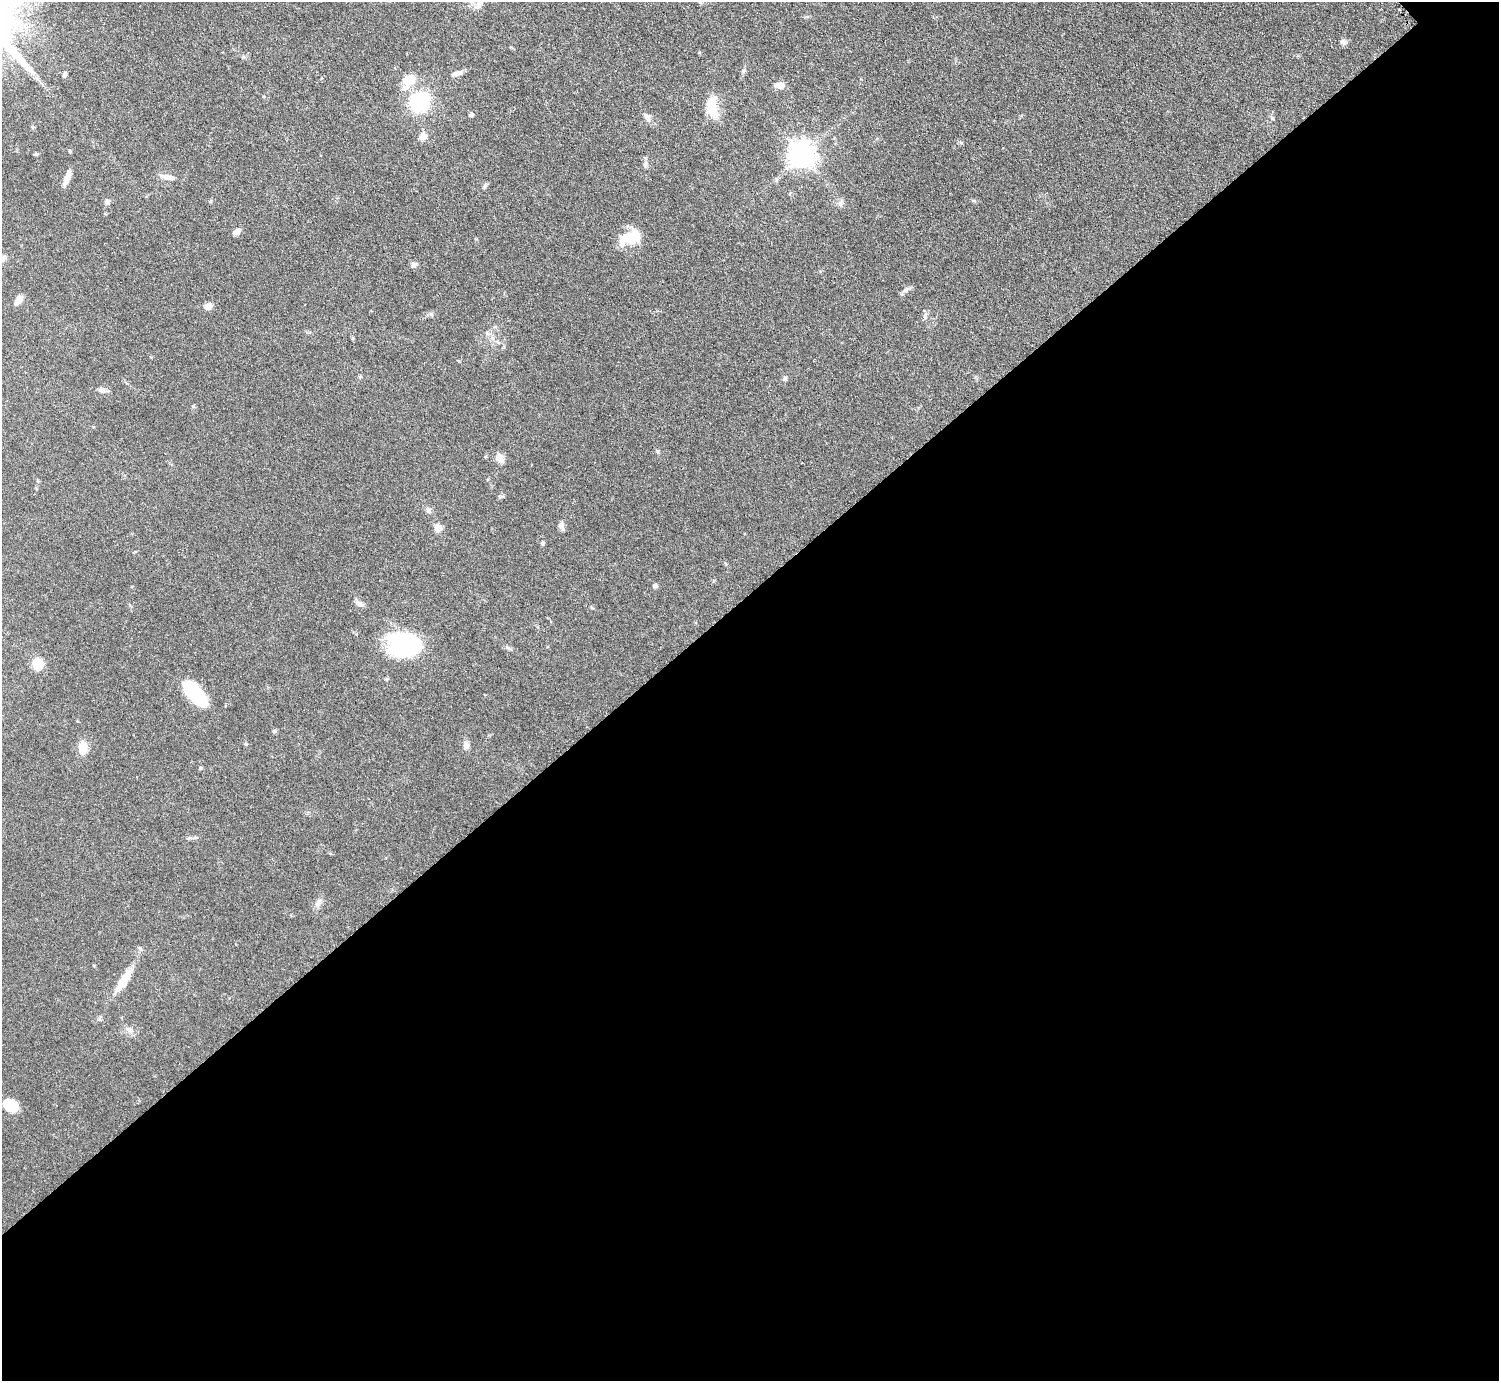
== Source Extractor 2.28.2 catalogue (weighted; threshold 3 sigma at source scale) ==
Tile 15 of 4 x 4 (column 3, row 4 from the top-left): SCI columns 3001-4497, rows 168-1546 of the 5999 x 5997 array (HDU 1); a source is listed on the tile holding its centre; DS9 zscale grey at full resolution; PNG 1501 x 1383 px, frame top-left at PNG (2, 2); no overlay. Shown black and unused: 57% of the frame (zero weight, under 3 of 6 exposures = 1% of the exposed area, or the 3 px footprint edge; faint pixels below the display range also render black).
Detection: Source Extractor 2.28.2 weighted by HDU 2 'WHT'; one run over the whole footprint, this tile lists its part. Background 0.0815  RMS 0.0036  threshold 0.0147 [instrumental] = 3 sigma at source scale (4.09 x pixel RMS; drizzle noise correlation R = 1.36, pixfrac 0.8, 0.05/0.05 arcsec/px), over >= 5 px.
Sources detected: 53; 1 inside a brighter object's white glare — not listed; the other 52 listed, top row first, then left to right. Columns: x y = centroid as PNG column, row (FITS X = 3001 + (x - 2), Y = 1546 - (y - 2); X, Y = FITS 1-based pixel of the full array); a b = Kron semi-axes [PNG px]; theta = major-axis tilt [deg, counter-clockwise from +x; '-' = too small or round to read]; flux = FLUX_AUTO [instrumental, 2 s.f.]
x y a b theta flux
478 5 11 9 57 2.2
1343 42 8 5 18 0.87
743 71 7 4 72 0.56
33 73 7 4 -70 0.85
457 73 15 6 16 1.5
64 74 6 5 - 0.85
409 80 16 12 18 5.3
779 85 10 7 5 2.7
420 102 20 15 39 24
712 107 23 10 -86 9.5
472 115 7 4 19 0.52
649 116 10 5 77 1
1272 118 6 4 -71 0.43
423 136 10 9 - 2.2
961 143 6 4 -2 0.44
69 151 5 3 - 0.35
801 155 9 8 - 350
67 177 19 6 70 2.5
167 177 14 7 -8 2.3
485 186 7 5 69 0.62
107 201 7 6 - 1
840 204 8 7 - 1.2
237 231 9 6 40 1.5
633 237 19 18 - 7.5
2 258 9 8 - 1.3
414 265 7 6 - 1.2
905 290 9 6 28 1.1
18 300 13 6 53 2
208 306 8 6 22 2.7
925 316 10 4 84 0.89
360 377 6 3 -18 0.36
785 379 6 6 - 0.75
102 390 9 7 -10 1.2
193 406 6 4 89 0.38
500 458 11 9 -77 2.1
428 510 7 7 - 0.99
561 526 11 7 -79 1.2
438 528 8 7 - 2.6
542 543 5 4 - 0.53
655 586 6 5 - 0.7
359 604 12 6 -22 1.3
403 645 27 20 -3 41
38 664 11 10 - 6.2
195 693 33 15 -45 16
274 731 5 5 - 0.56
466 745 10 7 -75 1.5
83 747 16 11 90 3.7
318 903 12 6 54 1.5
140 948 8 5 -62 0.66
124 980 30 9 59 7.1
129 1029 10 7 -29 1.6
11 1105 14 10 -34 9.3
Isophote crosses this tile's border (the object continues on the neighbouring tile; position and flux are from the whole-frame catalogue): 1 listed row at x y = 2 258
Unlisted compact peaks at least as high as the median listed source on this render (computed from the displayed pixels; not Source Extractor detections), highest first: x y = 657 451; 431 314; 200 768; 36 154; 508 648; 190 838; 246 744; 645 164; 974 201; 592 608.